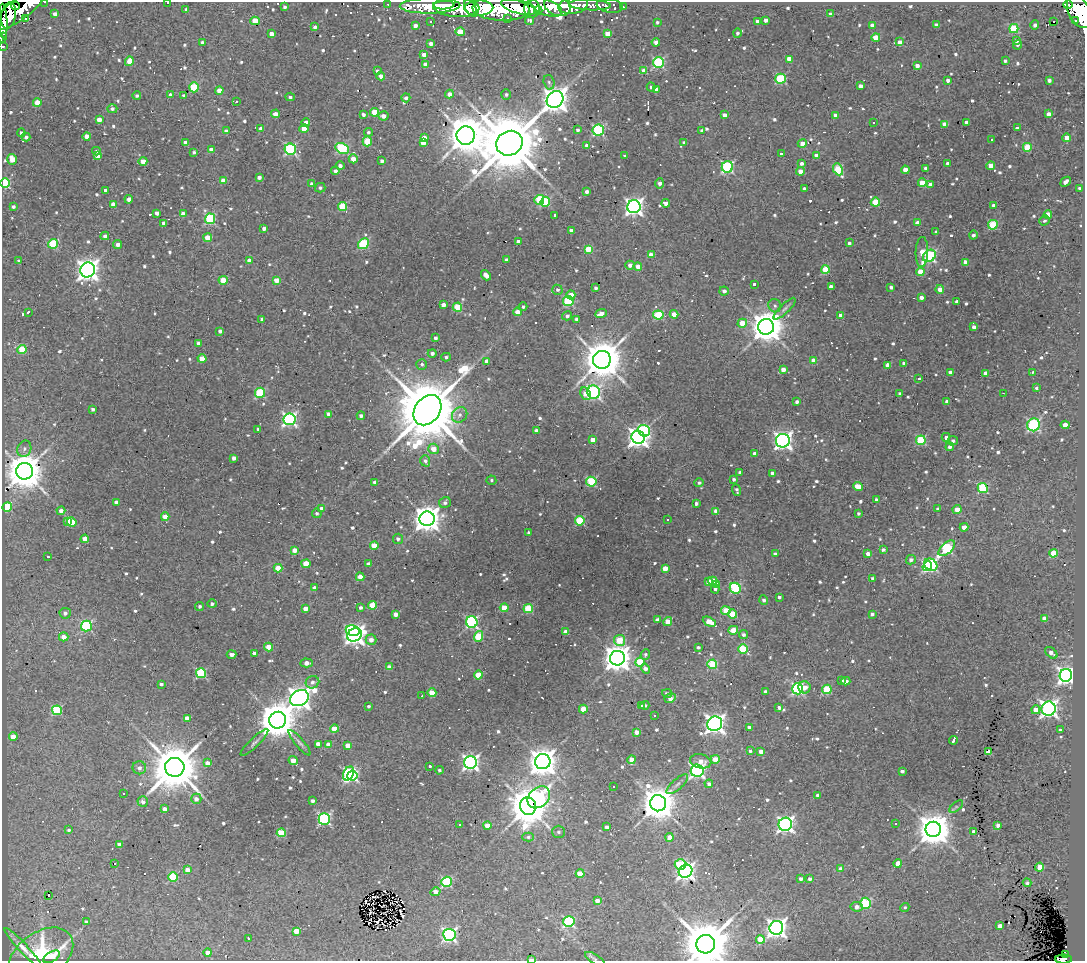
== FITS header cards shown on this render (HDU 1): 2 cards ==
NAXIS1  =                 1083
NAXIS2  =                  959

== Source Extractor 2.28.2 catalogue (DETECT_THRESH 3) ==
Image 1083 x 959 px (HDU 1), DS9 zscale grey, 1 PNG px = 1 image px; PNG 1087 x 963 px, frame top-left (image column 1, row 959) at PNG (2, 2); each listed source drawn as its Kron ellipse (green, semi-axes under 4 px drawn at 4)
Background 5.67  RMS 0.35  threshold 1.05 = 3 sigma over >= 5 px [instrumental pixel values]
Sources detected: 904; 1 with non-positive FLUX_AUTO (blend fragments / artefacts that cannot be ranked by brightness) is neither listed nor drawn; of the other 903, the 500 brightest by FLUX_AUTO listed and drawn (403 fainter detections omitted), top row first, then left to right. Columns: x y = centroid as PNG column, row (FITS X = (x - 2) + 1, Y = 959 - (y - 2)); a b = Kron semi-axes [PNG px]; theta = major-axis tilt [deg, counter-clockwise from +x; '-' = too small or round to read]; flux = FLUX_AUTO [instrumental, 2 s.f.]
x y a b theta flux
45 2 3 2 - 100
168 3 3 2 - 250
388 4 3 3 - 240
444 5 10 4 3 4300
590 5 21 5 -3 1300
1068 5 4 4 - 3400
16 6 4 3 - 450
430 6 30 7 1 7400
557 6 13 9 -22 4100
573 6 15 8 11 3100
610 6 13 7 -9 850
284 7 4 3 - 55
456 7 23 10 -3 15000
519 7 18 6 -15 8100
546 7 17 8 -21 8300
623 7 3 2 - 66
471 8 10 5 -62 4400
479 8 14 7 2 13000
532 8 9 7 89 4900
186 9 3 3 - 50
501 9 29 11 -3 22000
19 10 31 10 36 9100
538 11 4 3 - 1700
1079 11 18 10 -66 14000
55 14 4 4 - 130
831 14 4 3 - 170
8 16 13 7 82 6700
26 18 3 3 - 680
508 18 3 2 - 51
766 20 4 4 - 97
1076 20 3 3 - 260
3 21 17 3 -87 3500
255 21 4 4 - 510
530 21 4 3 - 93
757 21 4 4 - 73
1054 21 3 3 - 240
431 22 3 3 - 61
657 22 4 3 - 47
415 25 4 3 - 120
872 25 4 3 - 110
936 25 4 4 - 150
1035 25 4 4 - 81
315 27 4 4 - 82
1014 28 4 4 - 1200
460 32 4 4 - 450
737 33 4 4 - 55
271 34 4 3 - 170
608 34 4 4 - 360
2 37 5 2 - 150
876 37 4 4 - 560
1016 40 4 4 - 100
202 42 3 3 - 68
656 42 4 4 - 140
900 42 4 3 - 210
431 43 4 3 - 110
1018 45 4 4 - 58
3 46 3 3 - 190
424 55 4 4 - 160
789 59 4 4 - 310
129 61 5 4 - 390
1005 61 3 3 - 56
658 63 5 5 - 2700
425 64 4 4 - 170
917 66 4 3 - 150
377 71 3 3 - 67
644 71 4 3 - 220
381 76 4 4 - 120
781 79 5 5 - 1700
948 80 3 3 - 100
1049 80 4 4 - 93
549 82 7 5 -72 62
860 86 4 4 - 170
194 87 5 5 - 1100
651 87 4 4 - 49
656 89 4 4 - 210
219 91 4 4 - 350
449 94 4 4 - 140
506 94 5 5 - 56
170 95 3 3 - 84
184 95 3 3 - 47
137 96 4 4 - 60
290 97 5 3 - 50
406 98 4 4 - 78
555 99 9 7 44 27000
236 101 3 2 - 60
37 103 4 4 - 310
112 109 5 4 - 71
375 112 4 4 - 480
275 114 4 3 - 230
1049 114 4 4 - 160
363 115 4 4 - 74
724 115 4 4 - 150
835 115 4 4 - 120
383 116 5 4 - 140
99 120 4 4 - 200
306 122 4 4 - 140
874 122 3 3 - 94
966 122 4 3 - 110
945 124 4 4 - 300
1017 128 4 3 - 68
261 129 4 4 - 120
304 129 4 4 - 330
578 130 4 3 - 59
598 130 5 5 - 2800
702 130 3 3 - 49
226 131 4 3 - 130
368 132 4 4 - 52
21 133 4 3 - 59
87 136 4 4 - 290
466 136 9 9 - 86000
26 137 4 4 - 76
424 138 4 4 - 260
1067 138 4 4 - 370
992 140 3 3 - 74
367 141 5 4 - 790
684 142 4 3 - 57
185 143 4 4 - 180
423 143 4 4 - 160
509 143 13 12 - 260000
802 144 5 4 - 310
587 145 4 3 - 130
1027 147 4 4 - 780
342 148 7 5 -26 2300
290 149 6 5 - 3100
211 150 4 4 - 230
96 151 4 3 - 54
194 152 3 3 - 53
781 154 3 3 - 46
816 155 4 4 - 160
98 156 4 4 - 300
625 156 3 3 - 45
12 159 5 4 - 340
353 159 4 4 - 230
143 161 4 4 - 290
382 161 4 3 - 83
802 163 3 3 - 82
947 163 3 3 - 47
340 166 4 4 - 97
991 166 4 4 - 420
727 167 6 5 - 3200
926 168 4 4 - 93
838 169 6 4 -65 1100
905 170 4 4 - 310
335 171 4 4 - 95
800 171 4 4 - 200
259 177 4 3 - 110
223 181 4 4 - 240
1066 182 5 4 - 120
5 183 5 5 - 2200
922 183 4 4 - 520
312 184 4 3 - 94
660 184 5 3 - 130
930 184 4 4 - 150
320 188 5 4 - 52
1079 188 3 3 - 60
804 189 4 3 - 110
105 190 3 3 - 170
587 192 4 4 - 100
129 199 4 3 - 120
539 200 5 5 - 970
545 202 5 4 - 1500
875 202 4 4 - 730
666 203 4 4 - 120
113 204 4 3 - 170
994 205 4 3 - 130
342 206 4 4 - 880
13 207 4 4 - 71
634 207 6 6 - 11000
157 213 4 3 - 120
183 214 4 4 - 180
555 215 3 3 - 71
1048 215 4 4 - 350
210 219 5 5 - 2000
1044 221 5 4 - 47
164 223 4 3 - 100
918 223 4 4 - 260
993 225 5 4 - 1400
264 228 4 3 - 100
571 231 4 3 - 94
936 232 3 3 - 50
973 235 4 4 - 67
105 236 4 4 - 100
208 238 4 4 - 410
519 241 4 3 - 160
849 243 3 3 - 53
53 244 5 5 - 1400
118 244 4 4 - 120
363 244 6 5 - 1800
588 249 4 4 - 710
922 252 15 6 87 260
651 255 4 4 - 280
929 256 7 5 44 3400
507 260 4 3 - 100
19 261 3 3 - 48
249 261 4 4 - 190
965 262 4 4 - 220
630 265 5 4 - 130
638 267 4 4 - 300
825 269 4 4 - 660
88 270 7 7 - 20000
920 272 4 4 - 540
486 275 6 4 -50 230
223 280 4 4 - 470
277 280 4 4 - 330
754 284 3 3 - 47
831 287 4 4 - 160
891 287 4 3 - 62
595 288 3 3 - 62
557 290 5 5 - 70
940 290 4 4 - 300
724 291 5 4 - 91
571 295 4 4 - 340
921 297 4 3 - 130
568 301 5 5 - 1600
957 302 3 3 - 78
443 305 4 3 - 160
775 306 7 6 - 70
457 307 4 4 - 990
523 307 4 3 - 47
785 309 15 4 44 88
28 312 4 3 - 54
517 312 4 4 - 190
601 314 6 4 19 220
674 314 4 4 - 310
658 315 5 4 - 1200
567 316 5 4 - 80
840 316 4 4 - 190
262 319 3 3 - 85
576 319 4 3 - 63
742 323 5 4 - 410
766 327 8 8 - 54000
974 327 4 3 - 100
220 331 4 4 - 83
436 338 3 3 - 74
198 343 4 3 - 77
22 350 4 4 - 760
432 353 4 4 - 78
446 357 5 4 - 49
202 359 4 4 - 450
602 360 9 9 - 95000
814 360 4 4 - 340
487 361 4 3 - 130
904 363 4 3 - 150
422 364 5 5 - 60
888 365 4 4 - 300
783 369 4 4 - 190
950 372 4 3 - 85
1033 372 3 3 - 51
985 373 4 3 - 160
919 378 3 3 - 63
1036 388 4 4 - 48
594 392 7 6 - 5200
260 393 5 5 - 1600
900 393 3 3 - 59
1003 393 3 2 - 45
586 394 6 5 - 240
797 402 3 3 - 68
947 402 4 4 - 160
93 409 3 3 - 65
427 410 16 12 54 290000
329 414 4 4 - 140
460 415 8 7 - 98
361 416 4 4 - 78
290 419 6 6 - 6000
1034 425 6 6 - 2800
1065 425 4 4 - 310
258 429 4 3 - 53
536 431 4 4 - 110
644 431 6 5 - 2400
638 437 7 6 - 19000
946 437 4 4 - 81
593 440 4 4 - 300
921 440 5 4 - 1600
783 441 7 6 - 12000
953 441 5 4 - 59
950 447 4 3 - 78
24 449 8 6 69 86
433 449 5 5 - 250
755 453 3 3 - 110
234 458 4 4 - 96
425 461 5 4 - 68
25 471 8 8 - 83000
740 472 3 3 - 57
772 473 4 4 - 120
734 479 4 4 - 59
491 480 5 5 - 52
375 482 4 3 - 120
591 482 5 5 - 1400
699 483 4 4 - 56
858 486 5 4 - 440
983 488 5 5 - 1700
737 490 6 3 -70 46
876 500 3 3 - 63
116 502 4 3 - 180
445 503 6 5 - 72
696 504 3 3 - 88
7 507 5 4 - 1000
322 508 4 3 - 120
937 509 4 3 - 46
957 510 4 4 - 350
61 511 4 4 - 140
716 511 4 3 - 150
317 513 5 4 - 60
858 513 3 3 - 53
165 517 4 4 - 410
427 519 7 7 - 32000
667 520 3 3 - 110
68 521 4 3 - 270
580 521 4 4 - 1300
72 522 5 4 - 560
964 527 4 4 - 230
529 533 3 3 - 51
85 539 4 4 - 400
398 539 5 5 - 68
374 545 4 4 - 470
947 548 10 5 42 2400
295 550 4 4 - 220
883 550 4 3 - 72
1053 553 4 4 - 580
775 554 4 4 - 91
868 554 4 4 - 170
48 557 3 3 - 52
911 560 5 4 - 85
306 564 4 4 - 480
368 564 4 4 - 140
931 565 7 5 -38 2800
927 566 5 4 - 2100
278 568 4 4 - 610
665 568 4 4 - 320
360 577 4 4 - 250
872 578 3 3 - 72
713 581 4 4 - 670
708 582 4 3 - 210
716 585 4 4 - 100
315 588 4 3 - 170
735 588 6 5 - 2100
715 589 5 3 - 70
779 597 3 3 - 56
764 600 4 4 - 72
212 604 5 4 - 57
372 605 4 4 - 630
199 606 4 4 - 58
360 608 4 4 - 61
504 608 4 4 - 430
305 609 4 4 - 190
528 609 5 4 - 1200
726 611 5 4 - 600
65 613 5 5 - 93
396 614 4 4 - 160
733 614 4 4 - 710
872 614 4 3 - 59
1044 618 4 4 - 290
657 620 4 3 - 110
668 621 5 4 - 490
472 622 6 5 - 3700
709 622 7 4 -27 530
86 626 5 5 - 2300
353 630 7 5 -11 2300
733 630 5 4 - 400
566 632 4 3 - 280
743 634 4 4 - 73
354 635 7 6 - 14000
478 636 5 4 - 800
64 637 5 4 - 220
371 640 5 5 - 140
620 640 5 5 - 780
268 647 4 4 - 330
698 647 4 3 - 54
743 649 5 4 - 1400
255 653 4 3 - 150
1051 653 7 4 -42 160
231 654 5 3 - 100
645 654 5 4 - 58
617 658 7 7 - 35000
640 662 5 4 - 1100
307 663 6 4 -1 150
712 664 5 4 - 1300
389 667 4 3 - 140
645 669 5 4 - 110
201 673 5 5 - 1800
478 675 4 4 - 630
1066 675 6 6 - 11000
842 681 3 3 - 68
846 681 4 4 - 120
312 682 7 6 - 100
161 684 4 3 - 77
805 687 6 6 - 200
797 689 5 5 - 3200
827 689 5 5 - 1200
765 692 4 3 - 120
432 693 4 4 - 580
667 693 5 3 - 46
422 696 3 2 - 150
299 698 10 7 30 24000
670 698 6 4 28 200
645 705 4 4 - 51
368 706 3 3 - 47
641 706 4 4 - 53
779 708 3 3 - 83
583 709 4 4 - 390
1049 709 7 7 - 9300
57 710 5 4 - 1600
1036 710 4 4 - 280
655 715 3 3 - 480
187 718 4 4 - 250
278 720 8 8 - 78000
715 724 8 7 - 14000
749 727 4 3 - 68
334 729 4 4 - 520
1060 730 4 3 - 53
636 732 4 4 - 170
13 737 4 4 - 250
954 740 4 3 - 190
254 743 18 4 44 98
300 743 16 4 -50 86
318 744 4 4 - 260
328 745 4 4 - 270
347 746 4 4 - 270
750 751 4 3 - 58
761 752 4 4 - 200
988 752 4 4 - 340
715 759 4 4 - 410
632 760 4 4 - 330
293 761 5 4 - 390
701 761 11 7 -13 200
470 762 6 6 - 8100
543 762 7 7 - 40000
208 763 4 4 - 180
429 766 3 3 - 79
175 767 9 9 - 150000
139 768 7 6 - 94
439 770 4 4 - 51
697 771 6 6 - 6100
902 771 4 3 - 80
348 773 7 5 62 2700
352 775 5 5 - 2700
677 784 13 5 42 100
709 784 4 4 - 100
613 786 3 3 - 53
123 793 3 2 - 69
818 795 4 3 - 120
539 797 12 9 42 3100
196 799 5 5 - 98
313 801 3 3 - 66
143 802 5 5 - 91
658 803 8 8 - 65000
528 806 9 8 - 89000
956 807 8 4 38 50
165 809 4 4 - 150
324 819 5 5 - 3800
785 824 7 6 - 9200
896 824 3 3 - 53
459 825 3 3 - 320
487 825 4 4 - 410
998 825 4 3 - 110
607 827 3 3 - 84
933 829 8 7 - 60000
69 830 4 3 - 49
973 831 3 3 - 52
558 832 6 6 - 56
281 833 4 4 - 970
528 837 6 4 1 62
670 837 4 4 - 340
120 844 4 3 - 150
114 863 3 3 - 230
898 863 4 4 - 230
680 864 6 5 - 860
1040 867 4 4 - 490
841 869 4 4 - 180
187 870 4 4 - 210
685 871 7 6 - 8600
580 873 4 4 - 600
173 877 5 5 - 1300
801 879 3 3 - 80
810 879 4 4 - 70
447 882 5 5 - 2200
1027 883 4 3 - 54
436 892 5 4 - 190
49 895 3 2 - 48
597 901 4 4 - 150
866 903 5 5 - 1700
857 907 6 5 - 120
905 907 4 4 - 47
86 922 4 3 - 80
569 922 6 5 - 2600
1000 926 4 4 - 200
776 928 7 6 - 15000
296 931 4 4 - 350
449 935 6 6 - 5600
248 938 3 3 - 55
760 939 4 4 - 570
706 944 9 9 - 160000
23 948 27 4 -47 220
208 952 4 4 - 260
41 955 36 23 35 1800
1066 955 4 3 - 1600
51 957 9 5 30 240
595 959 11 4 -31 56
1064 959 8 4 0 2400
532 960 4 2 - 180
At the frame edge (FLAGS 8, measured only in part): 12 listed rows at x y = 45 2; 168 3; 19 10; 1079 11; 3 21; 2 37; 3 46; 5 183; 706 944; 595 959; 1064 959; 532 960
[403 fainter detections neither listed nor drawn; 1 non-positive-flux detection neither listed nor drawn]